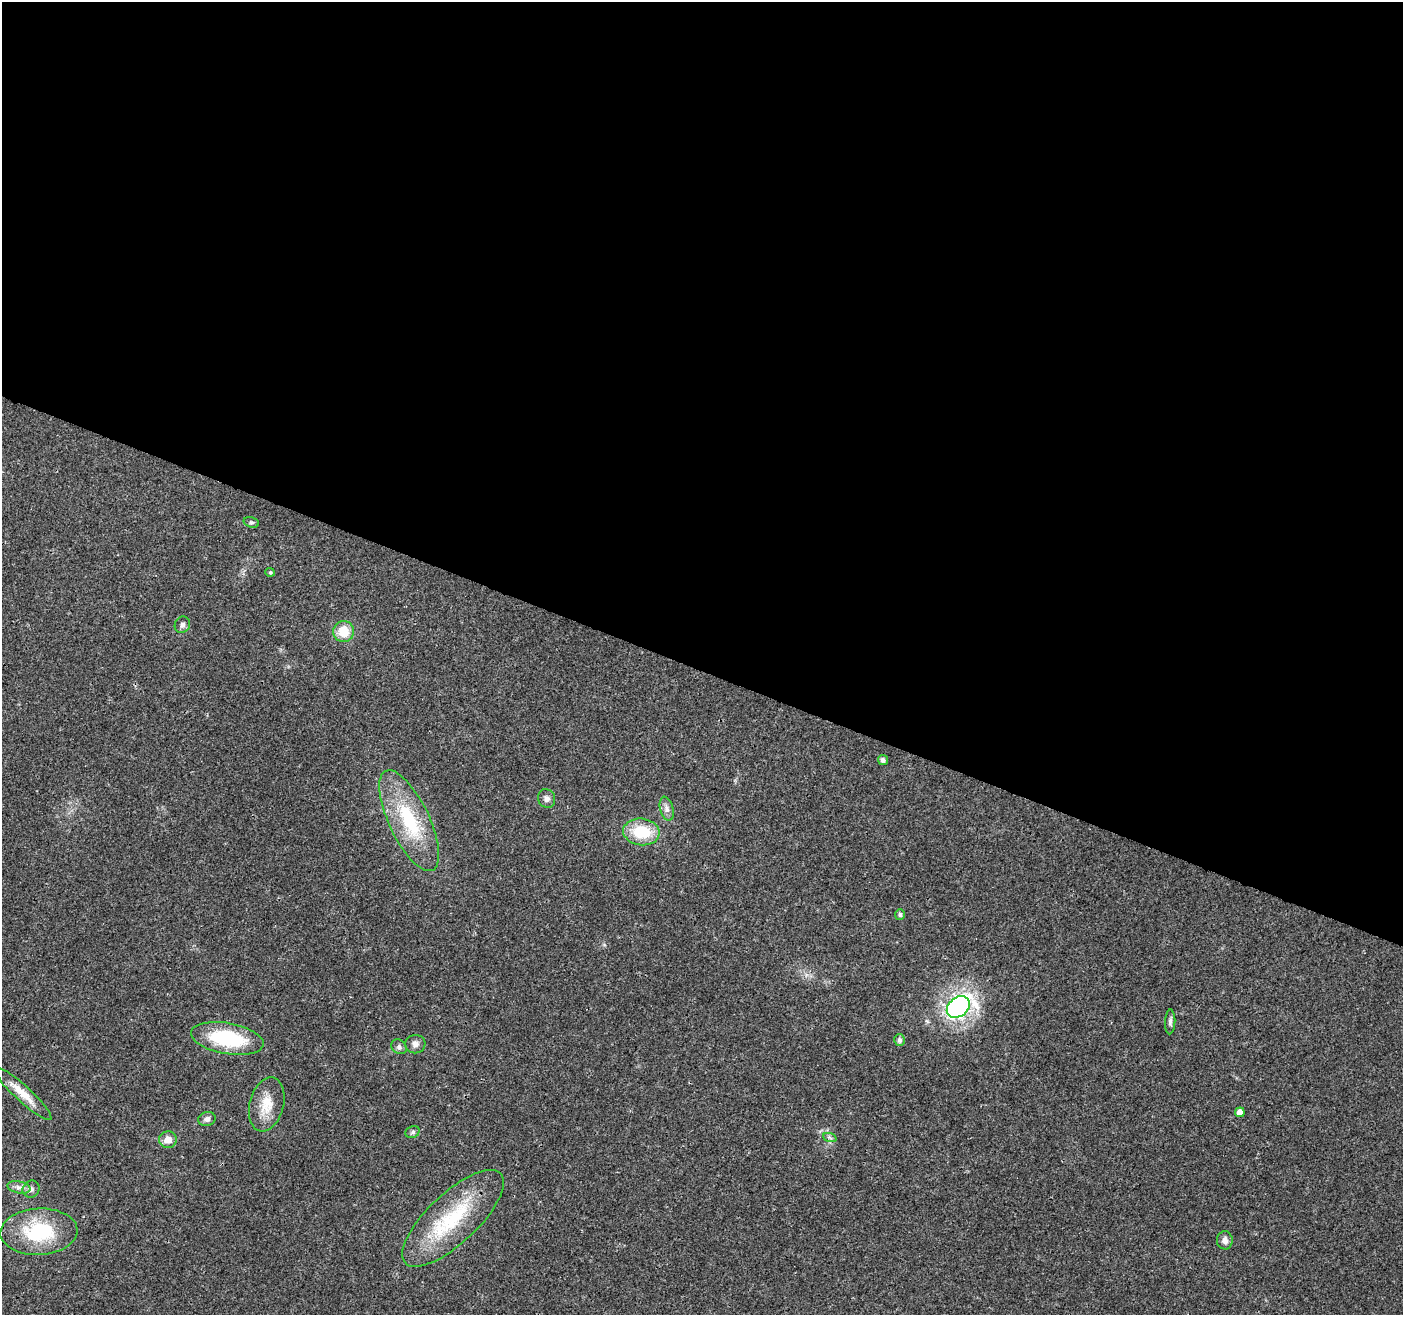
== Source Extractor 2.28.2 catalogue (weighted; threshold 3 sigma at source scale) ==
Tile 3 of 4 x 4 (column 3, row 1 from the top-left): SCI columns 2812-4212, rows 4151-5463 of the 5623 x 5745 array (HDU 1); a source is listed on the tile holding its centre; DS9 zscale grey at full resolution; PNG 1405 x 1317 px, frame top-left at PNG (2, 2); each listed source drawn as its Kron ellipse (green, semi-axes under 4 px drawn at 4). Shown black and unused: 51% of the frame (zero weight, under 3 of 4 exposures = <1% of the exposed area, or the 3 px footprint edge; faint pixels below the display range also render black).
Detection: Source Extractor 2.28.2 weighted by HDU 2 'WHT'; one run over the whole footprint, this tile lists its part. Background 0.0271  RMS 0.0025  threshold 0.0114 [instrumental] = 3 sigma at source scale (4.5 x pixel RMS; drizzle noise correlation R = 1.50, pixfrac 1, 0.0396/0.0396 arcsec/px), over >= 5 px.
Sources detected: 28; all 28 listed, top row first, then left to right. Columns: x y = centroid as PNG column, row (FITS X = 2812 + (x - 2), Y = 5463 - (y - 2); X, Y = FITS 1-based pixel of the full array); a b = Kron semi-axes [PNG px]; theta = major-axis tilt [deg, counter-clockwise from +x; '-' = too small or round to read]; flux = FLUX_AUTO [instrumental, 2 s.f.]
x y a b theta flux
251 522 8 5 -16 0.5
270 572 5 4 - 0.29
182 625 8 7 - 0.84
344 631 10 10 - 5.3
883 760 5 4 - 0.83
547 799 9 8 - 1.1
667 809 12 6 -75 1.2
409 821 55 20 -65 18
641 832 18 13 -6 10
900 914 5 5 - 0.47
958 1007 13 9 38 72
1170 1022 12 5 87 0.76
227 1038 37 15 -10 18
899 1040 6 5 - 0.93
415 1044 10 9 - 1.2
399 1047 8 6 -33 0.74
23 1093 38 7 -43 4.4
267 1104 27 17 75 5.3
1240 1112 5 5 - 1.9
207 1119 9 7 17 0.95
412 1132 7 5 23 0.57
830 1138 7 4 -20 0.46
168 1140 9 8 - 2.3
19 1187 12 6 -11 1.1
31 1189 9 8 - 1
453 1218 65 25 43 20
39 1232 38 23 3 17
1225 1240 9 8 - 1.4